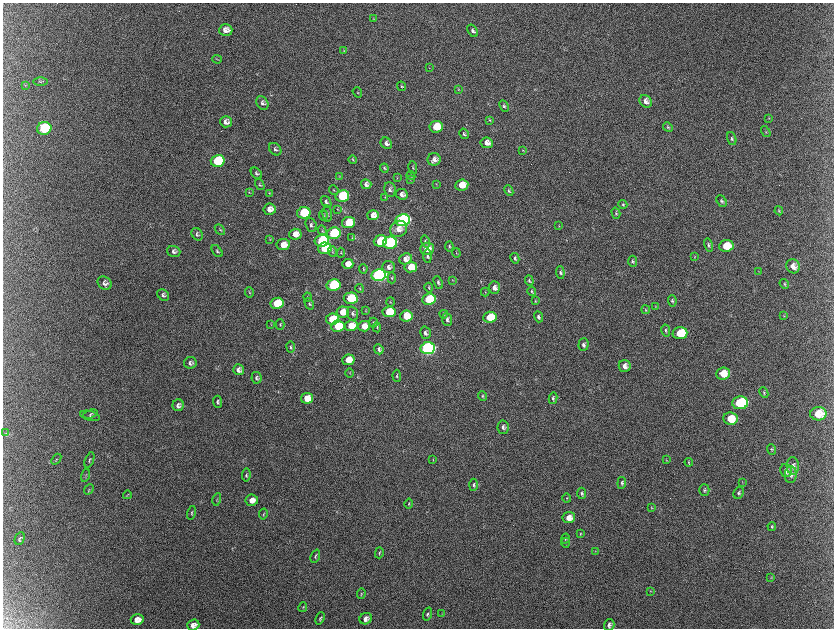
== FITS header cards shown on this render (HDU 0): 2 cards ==
NAXIS1  =                 1663 / length of data axis 1
NAXIS2  =                 1252 / length of data axis 2

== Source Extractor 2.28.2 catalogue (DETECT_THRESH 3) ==
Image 1663 x 1252 px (HDU 0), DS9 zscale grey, zoomed out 1/2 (1 PNG px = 2 x 2 image px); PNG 836 x 630 px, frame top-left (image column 2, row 1251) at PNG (3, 3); each listed source drawn as its Kron ellipse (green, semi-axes under 4 px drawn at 4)
Background 2220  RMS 34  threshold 103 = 3 sigma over >= 5 px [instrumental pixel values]
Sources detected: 226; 10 cannot appear on this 1/2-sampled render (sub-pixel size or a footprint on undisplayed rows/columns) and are neither listed nor drawn; the other 216 listed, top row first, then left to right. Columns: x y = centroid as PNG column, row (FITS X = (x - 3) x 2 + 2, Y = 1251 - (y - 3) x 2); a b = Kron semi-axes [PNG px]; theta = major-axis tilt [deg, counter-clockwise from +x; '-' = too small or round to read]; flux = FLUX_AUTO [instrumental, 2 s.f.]
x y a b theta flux
374 19 3 2 - 3.4e+03
226 30 6 5 - 5.3e+04
473 31 7 4 -56 2.2e+04
344 50 4 3 - 5.5e+03
217 59 4 2 - 4.1e+03
429 68 3 2 - 2.9e+03
41 82 7 3 1 8.9e+03
26 85 4 2 - 4.3e+03
401 86 5 3 - 7.8e+03
458 89 4 3 - 4.9e+03
357 92 5 3 - 6.3e+03
646 101 7 5 -46 4.1e+04
262 103 7 5 -58 2.1e+04
504 106 6 4 -64 1.3e+04
769 118 3 3 - 3.9e+03
490 120 4 3 - 5.4e+03
226 122 6 5 - 3.6e+04
436 127 7 5 6 1.7e+05
668 127 5 4 - 9.3e+03
44 128 7 6 - 4.8e+05
766 132 6 2 -58 5.8e+03
464 134 5 3 - 1.2e+04
732 139 7 4 -71 1.5e+04
386 143 6 5 - 2.9e+04
487 143 6 5 - 5.3e+04
275 149 7 5 -46 1.9e+04
523 150 4 3 - 5.3e+03
434 159 6 6 - 3.8e+04
353 160 4 2 - 5.5e+03
218 161 7 6 - 6.4e+05
384 168 4 3 - 7.7e+03
413 168 6 3 -80 9.2e+03
256 173 6 4 -45 1.5e+04
339 176 3 2 - 3.4e+03
411 176 4 3 - 6.2e+03
397 178 3 2 - 4.0e+03
410 180 4 2 - 4.1e+03
366 184 5 4 - 2.9e+04
436 184 3 3 - 3.9e+03
260 185 6 4 -58 9.1e+03
462 185 6 5 - 1.3e+05
390 189 7 5 -83 2.4e+04
334 190 5 2 - 5.3e+03
509 191 5 4 - 1.2e+04
249 192 4 3 - 5.5e+03
269 193 4 3 - 4.8e+03
402 194 6 5 - 3.5e+04
342 196 7 5 13 4.7e+05
385 197 3 3 - 4.5e+03
722 201 6 4 -50 1.4e+04
326 202 6 4 -54 1.8e+04
623 204 4 4 - 8.4e+03
270 209 6 5 - 5.3e+04
337 209 4 3 - 4.8e+03
779 211 4 3 - 7.1e+03
304 213 7 5 10 3.4e+05
616 213 6 4 -73 9.9e+03
327 214 8 4 -85 1.5e+04
323 215 6 4 -82 8.5e+03
373 215 6 5 - 6.2e+04
403 220 7 6 - 1.9e+06
349 223 6 5 - 2.6e+05
311 225 7 5 -66 1.8e+04
559 226 3 2 - 3.0e+03
399 229 9 7 31 6.3e+04
220 230 6 3 -49 9.6e+03
322 231 5 3 - 9.2e+03
334 233 7 5 10 7.3e+05
197 234 6 5 - 1.6e+04
295 234 6 5 - 6.8e+04
352 238 4 3 - 5.4e+03
270 239 4 3 - 5.0e+03
322 241 7 6 - 6.7e+05
380 241 6 5 - 2.6e+05
425 241 6 4 -74 1.4e+04
390 243 7 6 - 1.2e+06
283 245 6 5 - 9.8e+04
709 245 7 4 -76 1.4e+04
449 246 5 3 - 7.6e+03
726 246 7 6 - 1.6e+05
325 248 7 5 10 4.5e+05
427 249 7 6 - 1.0e+05
174 251 7 5 -19 2.2e+04
217 251 7 4 -50 9.7e+03
332 251 5 2 - 6.7e+03
341 253 5 3 - 6.4e+03
456 253 4 2 - 4.3e+03
427 256 7 4 -85 1.6e+04
695 257 4 3 - 5.4e+03
515 258 5 3 - 1.3e+04
406 259 6 5 - 4.2e+04
633 261 5 4 - 1.2e+04
348 264 6 5 - 7.0e+04
793 266 7 6 - 6.0e+04
389 267 6 6 - 3.1e+04
411 267 6 5 - 1.5e+05
363 269 5 3 - 7.0e+03
758 271 3 2 - 3.6e+03
560 273 6 4 -84 1.4e+04
379 275 7 6 - 3.1e+06
392 278 6 3 -87 9.2e+03
452 280 3 3 - 4.8e+03
529 281 5 4 - 1.2e+04
438 282 7 4 -68 1.6e+04
105 283 7 6 - 2.5e+04
784 284 5 4 - 1.1e+04
334 285 7 5 13 7.8e+05
360 288 4 3 - 6.4e+03
429 288 5 3 - 6.2e+03
494 288 6 5 - 3.7e+04
532 291 5 3 - 8.3e+03
249 292 5 3 - 7.5e+03
485 292 4 3 - 6.3e+03
163 295 6 5 - 2.0e+04
307 297 4 2 - 4.9e+03
351 298 7 6 - 3.1e+05
429 299 7 5 7 4.2e+05
535 301 4 3 - 6.0e+03
672 301 6 4 -82 1.2e+04
390 302 4 3 - 4.7e+03
277 303 6 5 - 3.1e+05
309 304 6 4 -61 1.1e+04
655 306 3 3 - 4.7e+03
365 310 4 2 - 4.8e+03
646 310 4 3 - 6.9e+03
343 312 6 5 - 9.8e+04
389 312 6 5 - 2.5e+05
353 313 7 5 -72 2.1e+04
444 314 4 3 - 6.8e+03
406 316 6 5 - 1.3e+05
784 316 4 3 - 5.6e+03
490 317 6 5 - 2.0e+05
538 317 6 4 -70 1.6e+04
332 319 6 5 - 2.9e+05
447 319 6 5 - 2.2e+04
373 323 5 3 - 6.8e+03
271 324 3 2 - 3.5e+03
280 325 5 4 - 9.4e+03
338 326 7 6 - 2.6e+05
351 326 6 5 - 1.2e+05
364 326 6 5 - 7.6e+04
377 327 5 3 - 6.2e+03
666 330 6 4 -78 1.4e+04
425 333 6 5 - 2.5e+04
680 333 7 6 - 2.9e+05
583 345 6 5 - 2.2e+04
291 347 5 3 - 9.8e+03
428 348 7 6 - 2.7e+06
379 349 5 4 - 2.1e+04
348 360 6 5 - 1.1e+05
190 363 6 6 - 2.4e+04
625 366 6 5 - 4.9e+04
239 370 5 5 - 3.1e+04
350 373 5 2 - 5.7e+03
723 373 7 6 - 1.3e+05
397 376 6 3 -87 1.2e+04
256 378 6 5 - 1.6e+04
764 392 6 3 -65 1.1e+04
482 396 5 4 - 1.0e+04
307 398 6 5 - 1.2e+05
553 398 6 4 78 1.6e+04
218 402 6 4 -87 1.6e+04
740 403 8 6 3 7.1e+05
178 405 6 5 - 2.2e+04
90 414 7 4 17 1.1e+04
818 414 8 7 - 1.7e+05
90 416 10 5 -14 1.4e+04
730 419 7 6 - 1.6e+05
503 427 6 5 - 2.4e+04
6 433 3 2 - 4.2e+03
772 449 5 4 - 9.4e+03
56 459 6 2 50 7.9e+03
89 460 8 3 69 1.1e+04
433 460 4 2 - 3.4e+03
666 460 3 2 - 3.2e+03
689 462 4 3 - 7.6e+03
793 466 8 6 -87 3.9e+04
786 470 7 5 -77 3.6e+04
85 475 7 2 74 5.5e+03
246 475 6 4 83 1.2e+04
791 475 8 6 87 3.3e+04
742 482 3 2 - 3.2e+03
622 483 6 4 83 1.5e+04
474 485 6 4 87 1.6e+04
89 489 5 2 - 6.6e+03
704 490 6 5 - 1.4e+04
582 493 6 4 -86 1.7e+04
739 493 6 5 - 1.8e+04
127 495 4 2 - 4.0e+03
567 498 4 3 - 7.2e+03
217 500 6 3 76 6.9e+03
252 500 6 5 - 5.1e+04
409 504 5 3 - 6.8e+03
651 508 4 3 - 5.5e+03
191 513 7 3 76 8.8e+03
263 514 5 3 - 6.3e+03
569 518 6 5 - 6.9e+04
772 527 4 4 - 1.0e+04
581 534 4 3 - 4.9e+03
20 539 6 4 64 1.6e+04
565 539 5 3 - 8.3e+03
566 543 5 3 - 7.8e+03
595 551 3 2 - 3.2e+03
379 553 5 3 - 8.5e+03
315 556 7 3 69 1.1e+04
771 578 3 3 - 4.6e+03
650 591 3 2 - 3.7e+03
361 594 5 3 - 7.1e+03
303 607 5 3 - 6.0e+03
427 614 6 3 72 1.1e+04
442 614 4 2 - 4.0e+03
320 618 6 3 66 1.1e+04
137 619 6 5 - 5.4e+04
366 619 6 5 - 3.5e+04
193 625 6 5 - 4.6e+04
609 625 6 5 - 2.6e+04
At the frame edge (FLAGS 8, measured only in part): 2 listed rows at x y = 193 625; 609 625
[10 sub-pixel or undisplayed-footprint detections neither listed nor drawn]